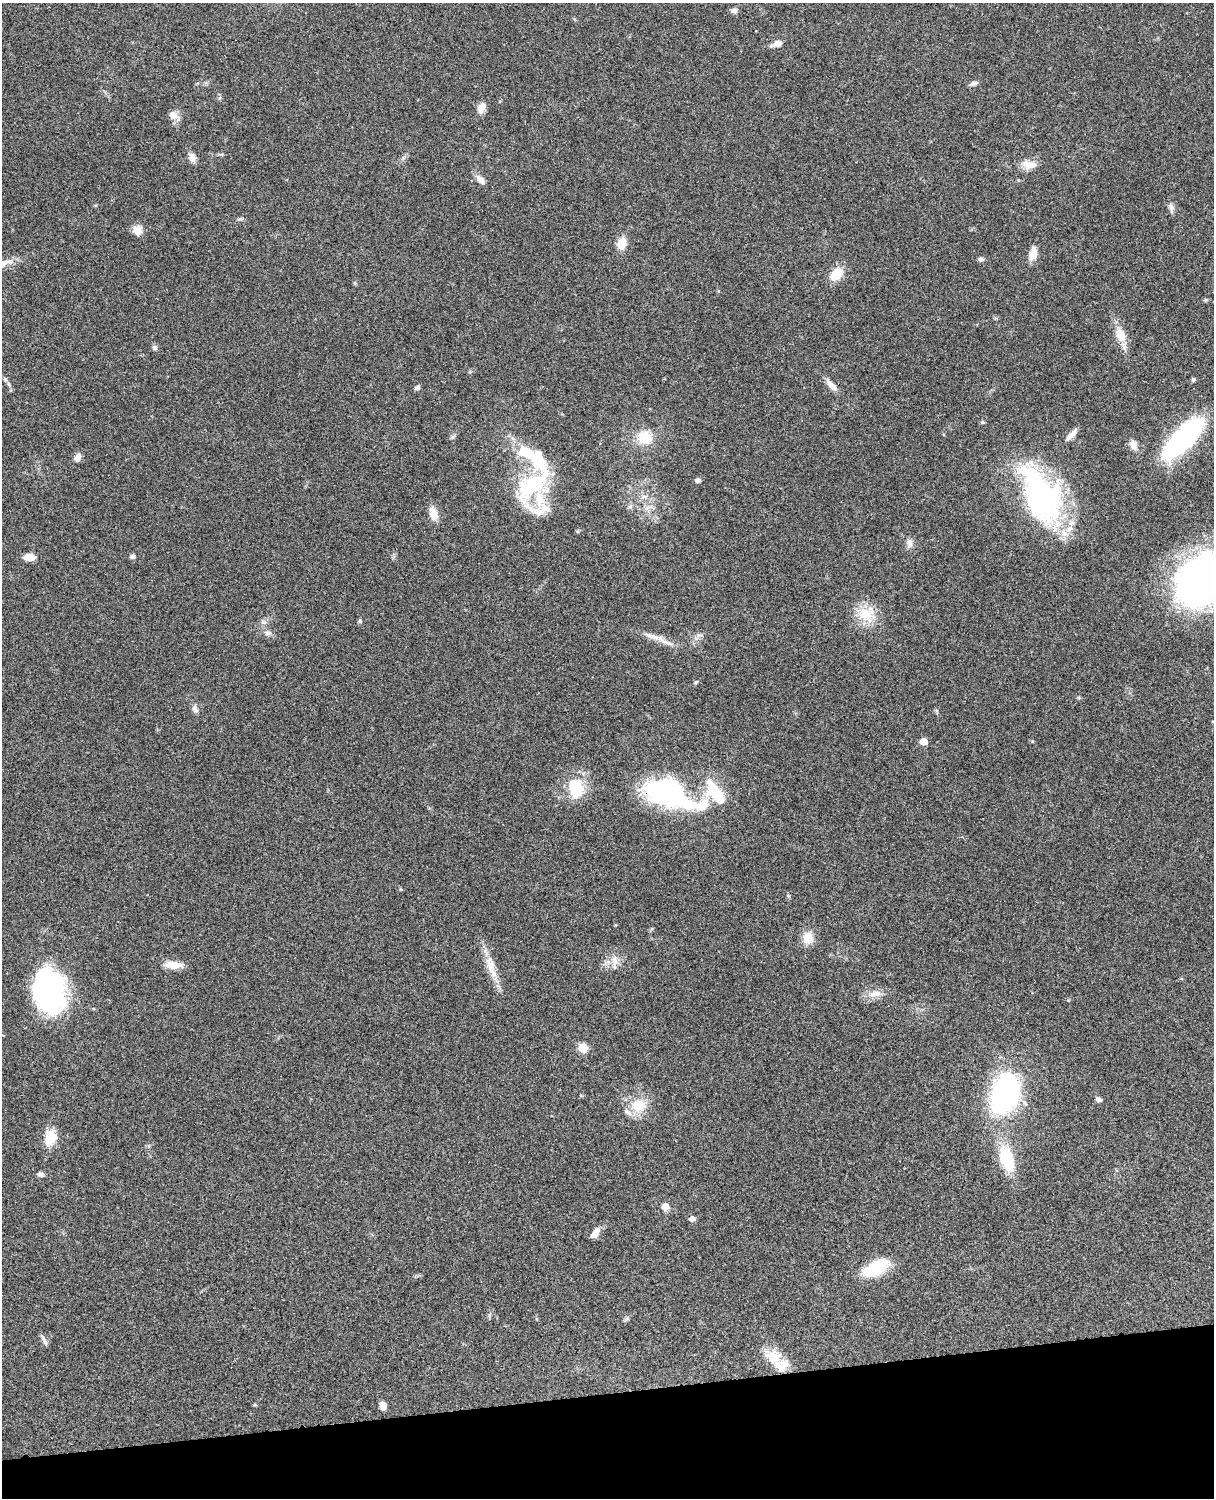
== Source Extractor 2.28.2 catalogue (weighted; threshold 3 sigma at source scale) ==
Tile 10 of 4 x 3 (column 2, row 3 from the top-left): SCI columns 1333-2544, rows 277-1772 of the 5088 x 4927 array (HDU 1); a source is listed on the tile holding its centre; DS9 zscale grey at full resolution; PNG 1216 x 1500 px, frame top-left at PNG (2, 3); no overlay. Shown black and unused: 7% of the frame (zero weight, under 3 of 4 exposures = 6% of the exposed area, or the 3 px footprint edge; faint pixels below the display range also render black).
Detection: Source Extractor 2.28.2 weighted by HDU 2 'WHT'; one run over the whole footprint, this tile lists its part. Background 0.0792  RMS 0.0058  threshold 0.0262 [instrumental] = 3 sigma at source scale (4.5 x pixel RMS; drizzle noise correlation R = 1.50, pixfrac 1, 0.05/0.05 arcsec/px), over >= 5 px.
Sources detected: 86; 3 inside a brighter object's white glare — not listed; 7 inside a brighter listed object's ellipse — not listed separately; the other 76 listed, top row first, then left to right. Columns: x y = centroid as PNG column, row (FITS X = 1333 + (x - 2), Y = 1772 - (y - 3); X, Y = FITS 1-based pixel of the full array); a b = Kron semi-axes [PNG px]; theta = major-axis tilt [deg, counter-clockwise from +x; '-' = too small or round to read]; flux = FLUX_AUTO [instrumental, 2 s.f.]
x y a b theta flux
734 11 9 7 0 1.9
777 44 12 7 17 3.7
973 83 10 6 21 1.7
481 108 13 9 64 4.3
173 115 8 7 - 6.4
192 157 13 9 -65 3.1
1029 165 20 11 -6 6.1
481 180 15 7 -49 3.5
1171 207 12 7 -70 2.4
240 219 10 2 0 0.92
137 231 11 10 - 5.2
621 243 11 8 73 9.9
1033 254 14 8 81 6.7
981 259 7 5 -10 1.4
2 264 28 8 20 7.8
836 274 15 11 45 12
1205 300 6 4 43 0.74
1121 335 21 12 -70 8.8
155 347 7 6 - 1.4
5 379 7 5 -62 1.3
1193 379 5 4 - 1.1
832 385 17 7 -45 4.7
417 388 6 5 - 1.8
982 422 6 5 - 0.73
1071 435 17 6 45 4
453 437 7 4 44 1.1
645 437 16 14 -41 15
1183 438 41 14 46 130
1133 445 15 9 -70 3.9
78 457 12 8 48 2.9
533 458 64 21 -43 36
698 480 7 6 - 1.6
535 482 31 23 4 36
644 496 7 4 0 1.4
1040 497 60 36 -64 130
630 507 7 4 19 1.1
538 509 54 18 -17 16
433 514 15 9 -71 6.8
910 543 14 8 83 2.7
29 557 11 6 -3 6.3
132 557 7 6 - 1.4
1205 579 62 44 25 250
866 614 23 20 15 16
360 621 6 5 - 0.84
268 633 10 7 -6 2.1
652 636 30 7 -18 6.4
696 682 6 4 44 0.75
195 709 11 7 -64 2.3
924 741 5 5 - 8.4
576 789 19 14 69 21
666 793 49 36 -27 76
715 793 33 14 -55 25
788 895 6 3 -20 0.66
615 925 5 3 - 0.44
808 938 16 14 75 7
614 960 14 9 89 4.6
173 965 23 8 -3 7.1
491 966 39 11 -73 11
50 991 46 32 -81 100
875 994 19 9 11 5.8
583 1048 6 5 - 20
1005 1093 40 26 73 110
1099 1099 7 5 -26 1.9
639 1106 23 20 4 14
50 1138 20 13 74 11
1007 1159 30 15 -72 27
40 1174 8 6 -12 1.8
665 1206 9 7 1 3.8
692 1219 5 5 - 3.5
595 1233 14 7 54 4.6
875 1268 28 12 29 30
626 1319 7 6 - 1.2
44 1340 16 4 -62 2
779 1366 38 22 -31 22
255 1405 5 4 - 0.72
383 1405 8 7 - 4
Overlapping masked pixels (flux is a lower limit): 2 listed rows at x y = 1183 438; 666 793
Isophote crosses this tile's border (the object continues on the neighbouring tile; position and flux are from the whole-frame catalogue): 2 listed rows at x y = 2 264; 1205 579